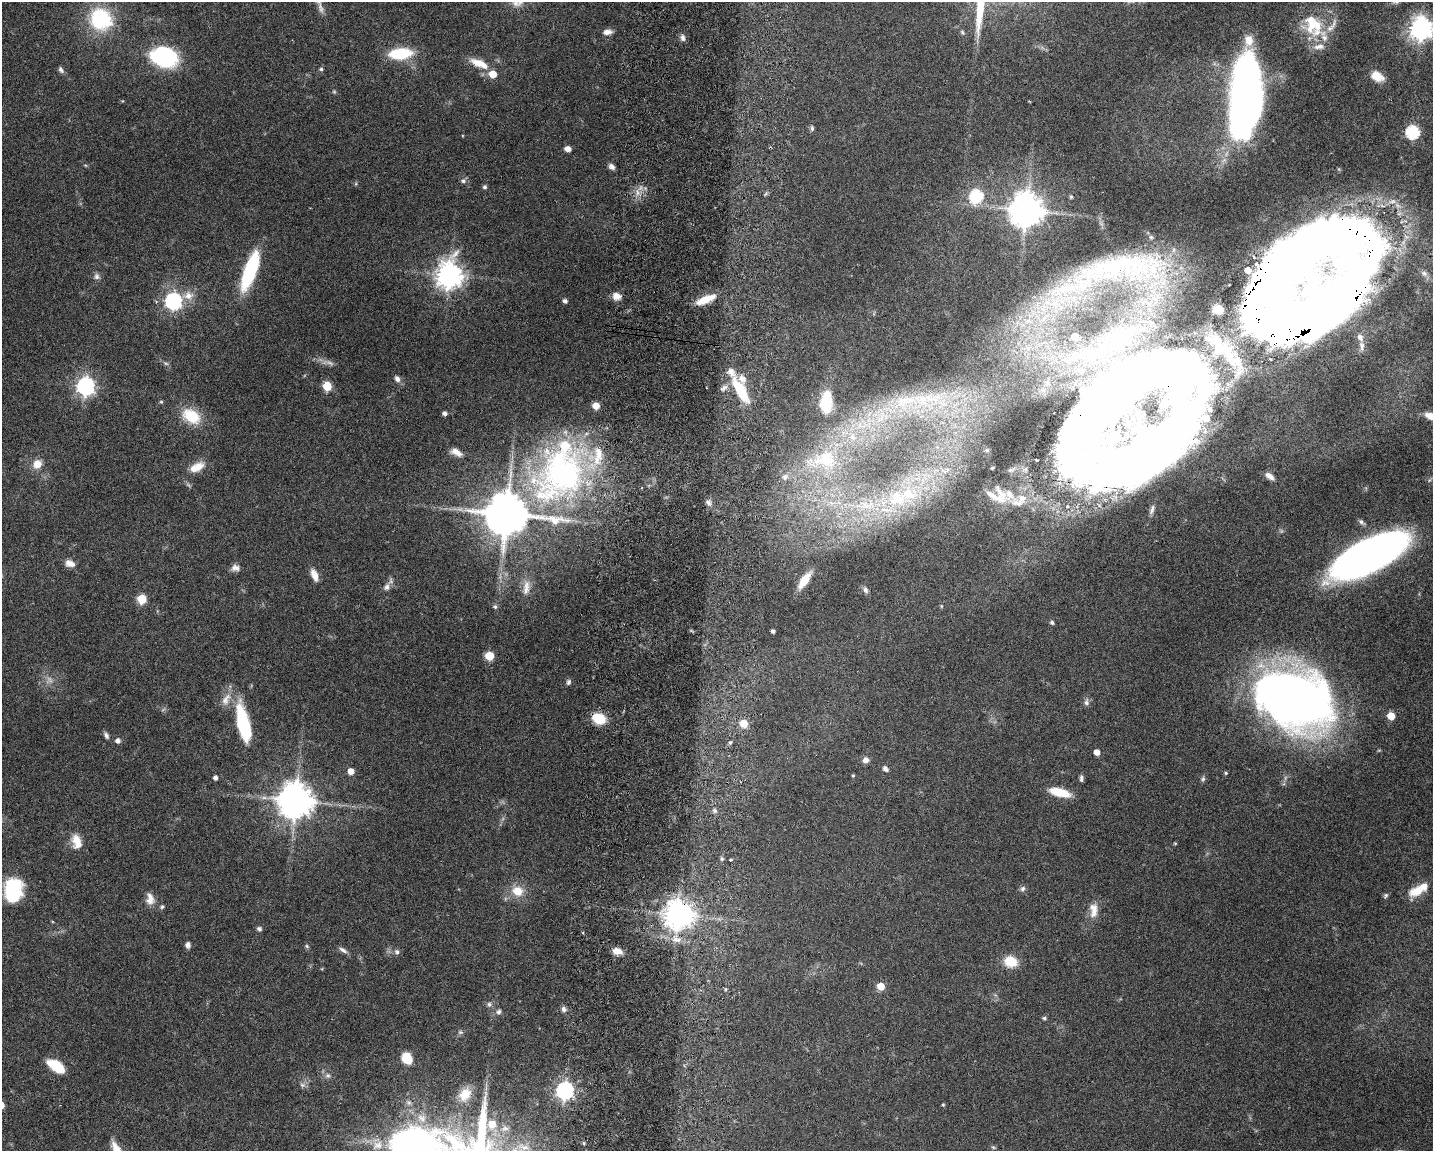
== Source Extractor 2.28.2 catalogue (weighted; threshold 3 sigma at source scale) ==
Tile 5 of 3 x 4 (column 2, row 2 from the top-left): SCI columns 1708-3138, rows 2308-3456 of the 4734 x 4618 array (HDU 1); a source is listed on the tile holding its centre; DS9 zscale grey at full resolution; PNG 1435 x 1153 px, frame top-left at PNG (2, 2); no overlay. Shown black and unused: <1% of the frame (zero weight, under 3 of 6 exposures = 3% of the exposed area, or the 3 px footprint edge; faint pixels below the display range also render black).
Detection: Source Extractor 2.28.2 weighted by HDU 2 'WHT'; one run over the whole footprint, this tile lists its part. Background 0.0872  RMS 0.0032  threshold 0.0131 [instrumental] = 3 sigma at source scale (4.09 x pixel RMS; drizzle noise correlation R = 1.36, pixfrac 0.8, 0.05/0.05 arcsec/px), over >= 5 px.
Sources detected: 182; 3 too faint to see at this stretch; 8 inside a brighter object's white glare — not listed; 25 inside a brighter listed object's ellipse — not listed separately; the other 146 listed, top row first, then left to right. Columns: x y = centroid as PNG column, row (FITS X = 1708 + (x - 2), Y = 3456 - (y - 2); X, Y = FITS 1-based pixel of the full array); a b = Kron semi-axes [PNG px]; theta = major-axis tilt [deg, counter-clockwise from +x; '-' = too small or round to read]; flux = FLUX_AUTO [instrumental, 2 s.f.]
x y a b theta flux
321 8 17 6 -69 1.6
100 19 24 21 -43 23
1314 25 33 26 37 13
1421 28 8 8 - 250
607 32 11 6 7 1.7
683 38 9 7 -78 1.1
400 53 20 10 5 15
164 57 20 15 -19 41
479 63 25 9 -23 4.6
321 69 5 5 - 0.54
61 70 9 5 -55 0.84
493 74 6 5 - 5.8
1377 76 15 10 -27 4
1245 97 68 24 85 210
812 128 8 5 -83 0.65
1413 132 7 6 - 40
567 149 6 5 - 2
612 166 7 5 -44 1.3
463 181 6 5 - 0.81
485 187 5 5 - 0.58
637 192 9 4 -89 1.2
976 196 7 7 - 33
1071 197 5 4 - 0.53
1026 210 10 10 - 620
1121 265 82 22 6 25
250 270 41 12 70 23
1248 270 5 4 - 3.2
449 275 9 9 - 320
97 276 9 8 - 1
1064 289 24 17 4 10
188 295 14 10 5 3
616 296 10 8 -10 2.3
706 300 21 7 21 5.8
173 301 7 7 - 94
565 301 5 4 - 0.84
1219 310 5 5 - 14
1322 310 140 56 37 420
1075 336 5 5 - 4.6
166 363 7 4 -3 0.5
1081 371 5 5 - 1.1
397 379 9 6 -55 1.1
86 386 7 7 - 130
327 386 6 5 - 10
724 388 13 6 33 1.5
741 391 29 10 -60 14
933 398 40 18 4 20
161 402 5 4 - 0.39
1111 402 250 89 39 310
826 403 14 10 -90 14
1164 403 9 5 55 1.6
1210 410 5 4 - 0.57
445 413 4 4 - 1
191 416 21 14 -32 10
1431 416 12 6 -25 3.3
1206 418 5 5 - 4.6
456 452 15 7 -24 2.4
824 460 51 25 9 22
37 464 8 8 - 4
197 467 18 9 27 4.3
563 473 81 58 50 98
1270 476 11 6 -37 1.7
1009 495 19 16 8 4.8
897 498 33 25 -11 21
709 503 9 7 -54 1.2
1152 510 15 6 73 1.4
506 514 14 12 -8 1300
1362 522 9 5 -36 0.8
1368 555 61 23 27 220
70 563 13 8 -19 2.1
235 568 11 8 -4 1.6
314 575 14 7 -67 2.7
804 580 19 8 55 5.9
387 587 9 7 66 1.3
526 587 24 9 84 3.5
865 590 9 6 -70 0.83
142 599 5 5 - 13
941 606 5 3 - 0.28
495 607 6 6 - 0.64
1052 622 5 4 - 0.7
773 631 4 4 - 0.88
489 656 5 5 - 10
568 682 7 6 - 0.75
1295 698 61 39 -17 320
226 699 21 10 61 3.3
1086 702 10 7 90 1
1391 716 5 5 - 6.1
599 718 11 8 -23 10
244 723 43 13 -77 19
744 723 5 5 - 6.8
106 736 9 5 -60 0.88
118 741 5 5 - 1.3
730 742 5 4 - 0.62
1097 752 5 4 - 2.7
866 760 7 7 - 1.4
885 769 8 6 -45 0.95
351 771 5 5 - 2.9
1226 773 4 4 - 0.38
853 775 4 4 - 0.3
215 778 4 4 - 1.1
1081 778 9 4 -87 0.7
1203 779 7 5 86 0.62
1059 792 20 7 -14 8.4
295 800 10 10 - 710
715 811 7 6 - 0.79
77 842 18 11 -75 4.2
1175 843 5 3 - 0.26
722 859 5 5 - 0.53
730 860 4 2 - 0.34
1023 889 8 6 46 0.83
12 890 22 18 -89 20
517 891 13 11 -18 5.1
1418 891 21 10 29 5.8
1386 895 7 5 47 0.58
150 899 16 10 -82 2.5
162 907 6 5 - 0.61
1093 910 21 10 -89 3.5
678 914 9 9 - 420
259 929 5 5 - 0.97
676 939 15 10 -18 3.5
188 945 6 5 - 1.3
307 946 6 5 - 0.45
343 950 13 5 -32 1.1
617 951 10 7 -10 2.8
397 952 7 6 - 0.87
1011 962 15 13 -18 5.8
881 986 6 5 - 5.2
726 989 4 4 - 0.55
489 1004 7 6 - 0.85
563 1009 7 6 - 0.98
498 1012 8 6 42 0.87
1044 1018 5 4 - 0.57
460 1032 7 6 - 0.66
407 1058 12 10 -56 5.4
56 1066 20 10 -34 7.9
328 1076 7 7 - 0.94
302 1085 8 6 -20 0.84
565 1090 7 7 - 110
465 1094 18 13 57 5.2
943 1105 4 3 - 0.34
492 1124 8 7 - 4.7
505 1128 12 8 16 2
584 1143 6 4 -88 0.38
419 1144 27 20 11 330
378 1145 15 12 29 3.4
993 1147 6 4 -42 0.4
117 1150 23 10 -59 5.2
Overlapping masked pixels (flux is a lower limit): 4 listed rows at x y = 1322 310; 1111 402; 599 718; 678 914
Isophote crosses this tile's border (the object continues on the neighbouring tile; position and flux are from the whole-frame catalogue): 6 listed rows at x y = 321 8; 1421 28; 1111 402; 1431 416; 419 1144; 117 1150